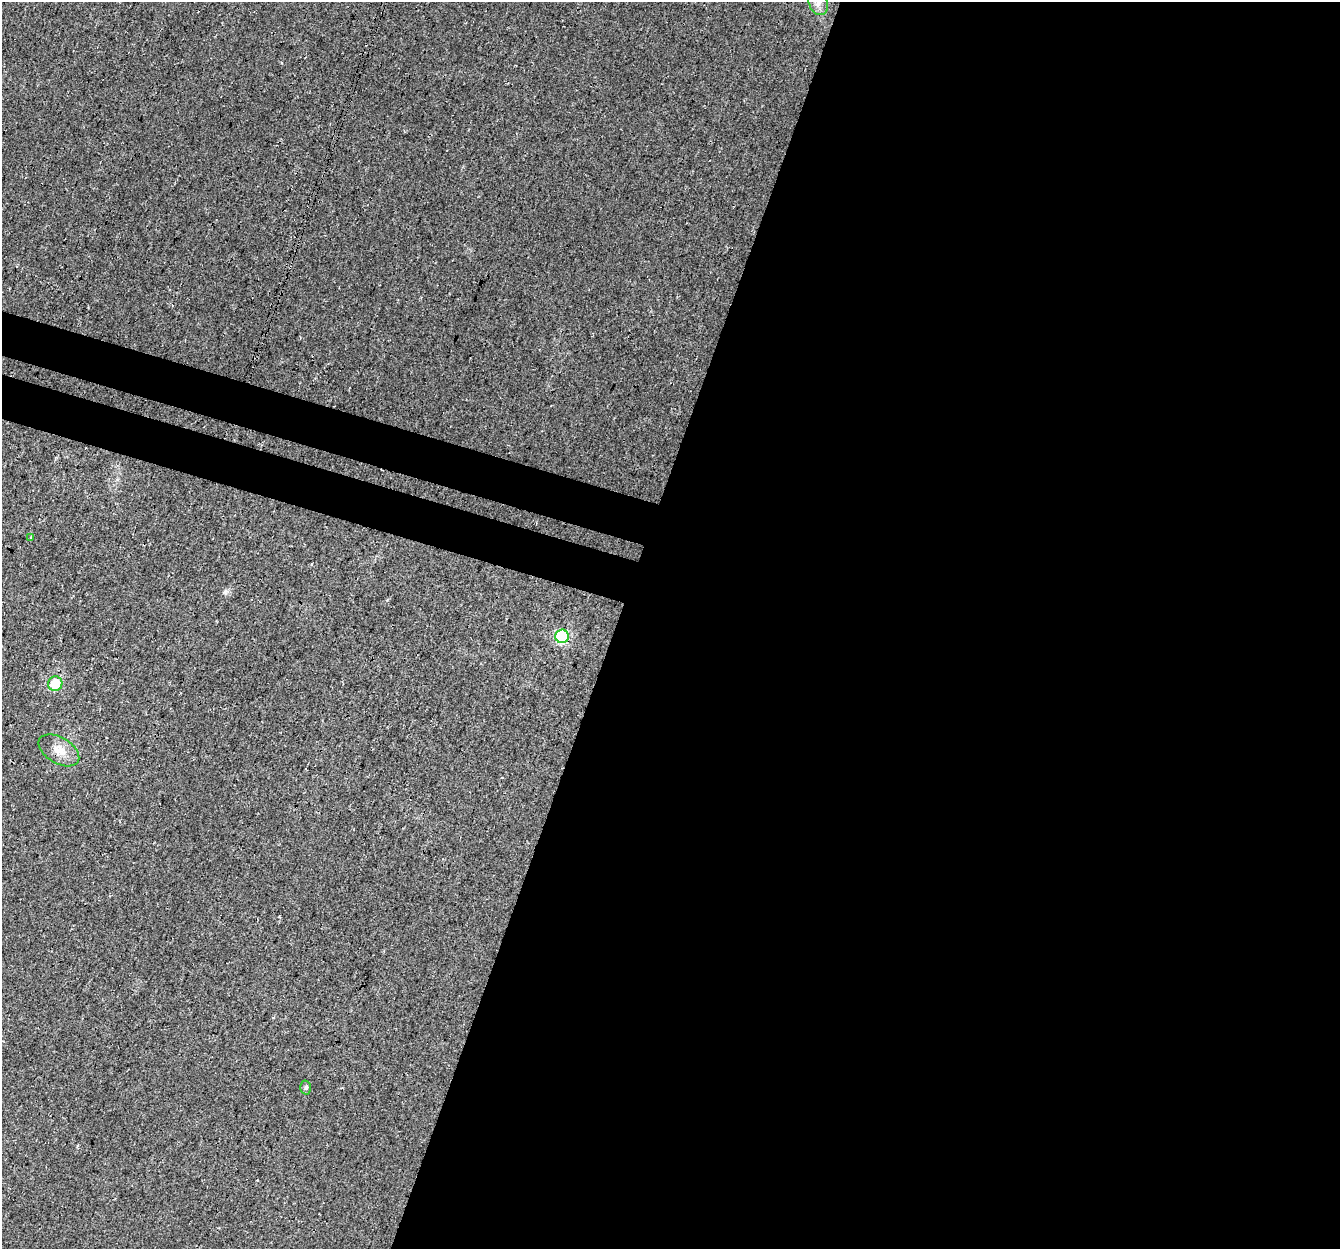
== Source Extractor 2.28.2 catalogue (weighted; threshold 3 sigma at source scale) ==
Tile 12 of 4 x 4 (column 4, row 3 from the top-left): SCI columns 4037-5374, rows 1520-2766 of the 5404 x 5593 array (HDU 1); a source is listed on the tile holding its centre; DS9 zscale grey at full resolution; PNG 1342 x 1251 px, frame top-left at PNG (2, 2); each listed source drawn as its Kron ellipse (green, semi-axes under 4 px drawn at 4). Shown black and unused: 58% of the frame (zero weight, under 3 of 4 exposures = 5% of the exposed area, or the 3 px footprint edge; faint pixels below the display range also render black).
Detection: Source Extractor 2.28.2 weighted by HDU 2 'WHT'; one run over the whole footprint, this tile lists its part. Background 0.0231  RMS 0.0069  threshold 0.0312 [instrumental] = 3 sigma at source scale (4.5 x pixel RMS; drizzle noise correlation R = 1.50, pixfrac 1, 0.0396/0.0396 arcsec/px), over >= 5 px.
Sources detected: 7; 1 cosmic-ray / hot-pixel residue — neither listed nor drawn; the other 6 listed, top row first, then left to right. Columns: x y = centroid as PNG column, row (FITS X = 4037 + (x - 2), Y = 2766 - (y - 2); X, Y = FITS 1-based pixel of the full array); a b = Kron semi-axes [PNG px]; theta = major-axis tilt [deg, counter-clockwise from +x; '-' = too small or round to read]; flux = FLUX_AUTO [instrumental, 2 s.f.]
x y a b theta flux
818 2 13 9 -74 5
31 537 3 3 - 2.5
562 636 7 6 - 58
55 684 7 7 - 15
59 750 22 13 -31 9.8
306 1088 7 5 89 1.3
Overlapping masked pixels (flux is a lower limit): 1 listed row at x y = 562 636
Isophote crosses this tile's border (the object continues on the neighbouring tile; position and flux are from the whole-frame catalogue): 1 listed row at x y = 818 2